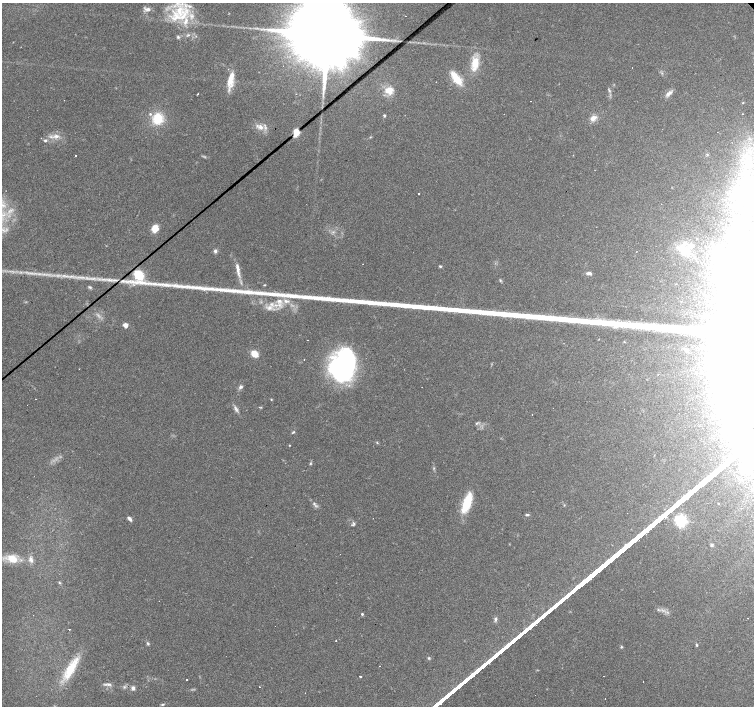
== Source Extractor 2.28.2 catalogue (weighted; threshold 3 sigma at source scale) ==
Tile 7 of 4 x 4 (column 3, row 2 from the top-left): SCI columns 3008-4510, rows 3025-4432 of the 6014 x 5983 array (HDU 1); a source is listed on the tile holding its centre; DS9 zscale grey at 2 x 2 block average (1 PNG px = mean of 2 x 2 image px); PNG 756 x 708 px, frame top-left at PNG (2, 3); no overlay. Shown black and unused: <1% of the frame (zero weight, under 2 of 3 exposures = <1% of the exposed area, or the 3 px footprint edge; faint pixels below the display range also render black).
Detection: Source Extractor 2.28.2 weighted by HDU 2 'WHT'; one run over the whole footprint, this tile lists its part. Background 0.074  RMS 0.0064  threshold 0.0287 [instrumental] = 3 sigma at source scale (4.5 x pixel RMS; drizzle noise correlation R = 1.50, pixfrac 1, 0.0396/0.0396 arcsec/px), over >= 5 px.
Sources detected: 131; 4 too faint to see at this stretch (2 x 2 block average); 4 inside a brighter object's white glare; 16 cosmic-ray / hot-pixel residue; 2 long thin detections or spike segments (spike, bleed or trail) — not listed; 13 inside a brighter listed object's ellipse — not listed separately; the other 92 listed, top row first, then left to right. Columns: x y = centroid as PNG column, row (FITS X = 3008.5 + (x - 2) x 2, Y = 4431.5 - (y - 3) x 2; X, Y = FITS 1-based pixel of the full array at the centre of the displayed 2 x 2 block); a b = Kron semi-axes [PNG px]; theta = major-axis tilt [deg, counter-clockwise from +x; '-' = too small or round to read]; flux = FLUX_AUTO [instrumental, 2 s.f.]
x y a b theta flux
147 9 10 5 -12 6.9
406 16 2 2 - 1.8
176 17 21 17 -73 53
188 35 5 3 - 2.4
328 35 28 14 39 49000
475 63 17 8 83 28
456 78 18 7 -53 31
231 80 22 6 79 24
389 90 9 8 - 21
609 90 6 3 -58 2.1
669 93 11 5 37 6.8
198 94 2 2 - 2.8
743 103 3 2 - 1
504 114 2 2 - 0.38
742 114 2 2 - 2
384 115 3 2 - 2.6
593 118 9 6 35 9.5
158 119 10 9 - 43
260 127 7 6 - 10
296 132 7 4 76 20
56 136 10 5 5 9.5
370 137 3 2 - 1
45 141 4 4 - 2.7
749 151 8 6 -46 12
707 154 4 2 - 1.1
75 156 2 2 - 1.3
748 165 14 8 44 26
741 187 7 3 -49 5.5
735 192 4 3 - 3.3
418 194 2 2 - 5.6
155 228 6 5 - 27
333 232 3 3 - 2.1
683 248 10 9 - 17
215 251 5 4 - 3.7
729 258 20 15 13 47
440 266 3 3 - 1.8
238 269 21 4 -80 12
589 273 6 3 -12 4.4
39 274 5 3 - 3.5
139 275 9 6 -55 42
83 277 11 2 -2 6.7
110 280 14 4 -5 8.6
500 280 4 3 - 1.5
264 285 3 2 - 1.1
90 287 5 3 - 2.2
279 301 8 6 36 12
696 304 2 2 - 5.3
269 308 7 6 - 8.2
125 325 5 4 - 8
307 340 2 2 - 0.56
624 342 3 2 - 0.73
685 350 9 3 -43 3.6
254 354 7 5 -43 22
304 359 2 2 - 1.7
343 365 30 23 68 280
241 387 7 4 33 3.8
271 399 3 3 - 1.1
260 407 5 2 - 1.3
235 408 9 4 -70 5.1
532 415 2 2 - 1.3
477 423 6 2 40 1.8
293 432 5 2 - 1.7
289 445 2 2 - 0.86
434 468 3 2 - 1
314 503 4 3 - 2.5
467 503 20 7 70 52
718 503 2 2 - 1.2
741 508 2 2 - 0.83
527 515 5 3 - 2.4
130 519 7 4 -50 4.3
680 520 4 4 - 360
353 524 7 4 43 2.7
712 545 3 3 - 3.1
12 559 13 9 -29 26
31 560 8 6 -68 6.4
59 583 4 3 - 1.6
658 610 3 2 - 1.3
362 614 3 3 - 2.1
495 619 6 4 79 3.2
69 629 2 2 - 21
336 640 2 2 - 2.7
148 643 4 3 - 2.3
696 645 4 3 - 1.6
621 646 3 3 - 1.5
429 658 4 3 - 1.9
70 669 32 10 59 45
360 676 2 2 - 1.6
187 680 2 2 - 6.2
109 684 8 3 -4 4.2
124 687 4 3 - 2
133 688 5 4 - 4.4
162 704 4 3 - 1.8
Isophote crosses this tile's border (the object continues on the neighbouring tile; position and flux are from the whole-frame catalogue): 2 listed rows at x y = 328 35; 748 165
Diffuse or blended objects may show on this block-average render without a row.